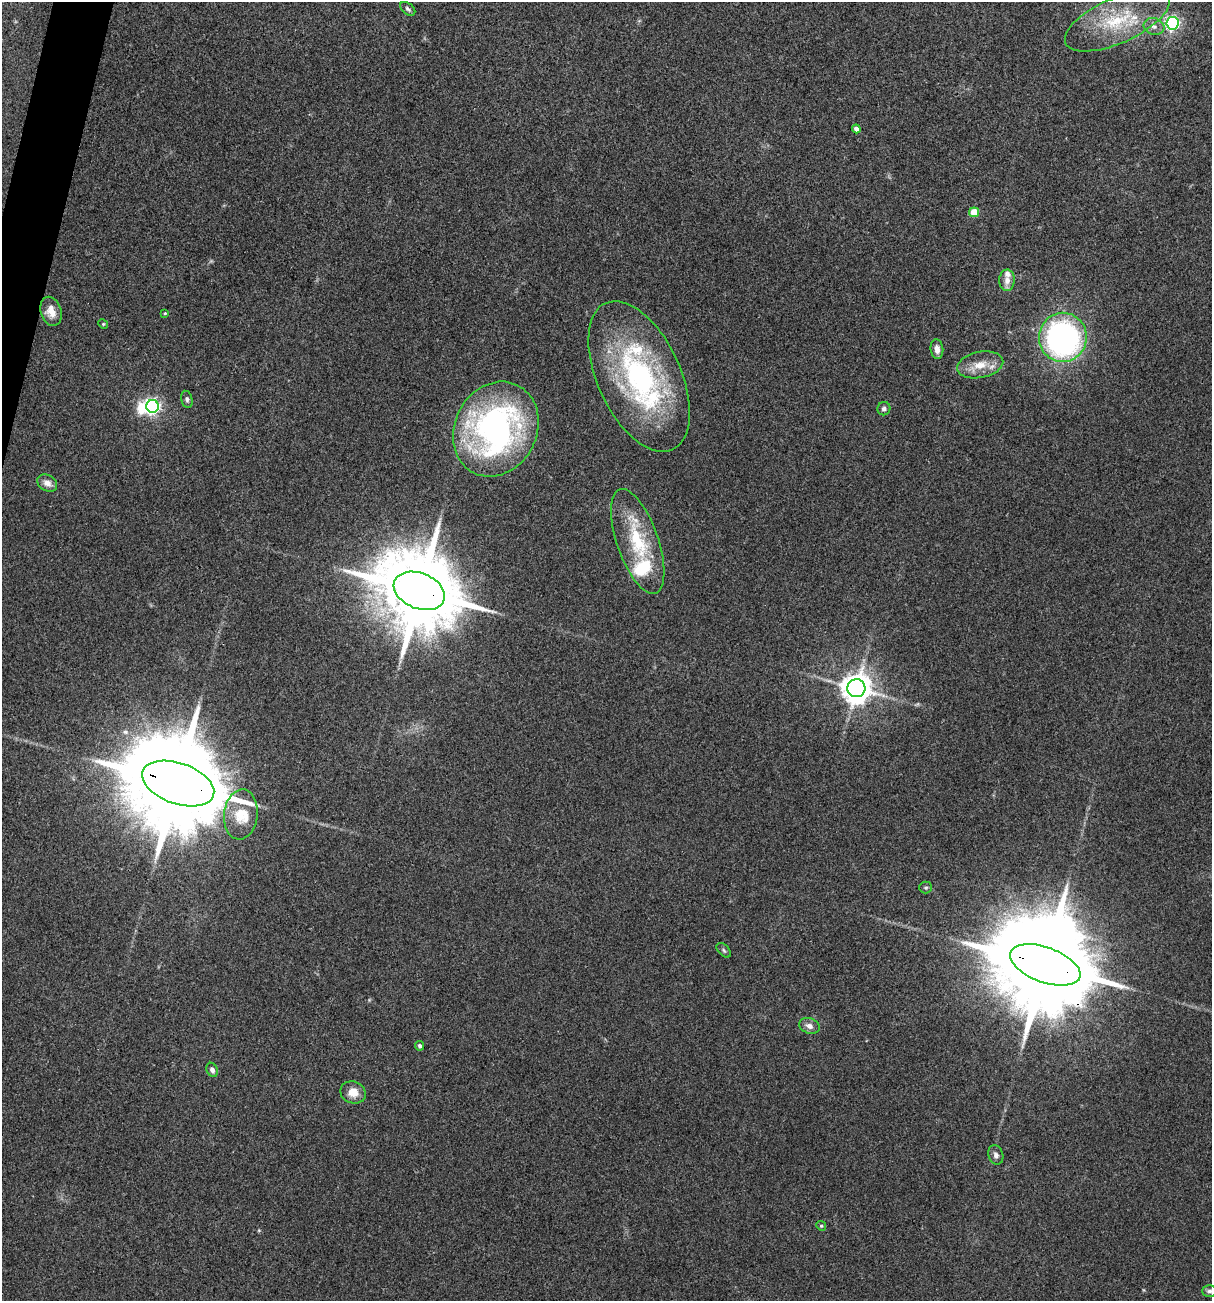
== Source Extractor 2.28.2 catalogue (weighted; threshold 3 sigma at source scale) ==
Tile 11 of 4 x 4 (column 3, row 3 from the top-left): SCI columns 2544-3753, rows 1301-2599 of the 5213 x 5200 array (HDU 1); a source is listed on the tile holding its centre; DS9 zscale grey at full resolution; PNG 1214 x 1303 px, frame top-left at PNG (2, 2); each listed source drawn as its Kron ellipse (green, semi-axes under 4 px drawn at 4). Shown black and unused: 1% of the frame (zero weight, under 3 of 4 exposures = <1% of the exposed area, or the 3 px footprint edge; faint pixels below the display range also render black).
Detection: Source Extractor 2.28.2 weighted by HDU 2 'WHT'; one run over the whole footprint, this tile lists its part. Background 0.196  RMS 0.0078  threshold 0.0351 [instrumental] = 3 sigma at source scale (4.5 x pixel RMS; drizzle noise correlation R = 1.50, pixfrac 1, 0.05/0.05 arcsec/px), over >= 5 px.
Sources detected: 42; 2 inside a brighter object's white glare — neither listed nor drawn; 6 inside a brighter listed object's ellipse — not listed separately; the other 34 listed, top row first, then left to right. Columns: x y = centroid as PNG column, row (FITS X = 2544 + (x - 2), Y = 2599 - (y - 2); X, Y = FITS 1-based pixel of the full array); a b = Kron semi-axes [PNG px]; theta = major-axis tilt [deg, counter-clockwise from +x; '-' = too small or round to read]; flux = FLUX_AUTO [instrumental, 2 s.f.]
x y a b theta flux
408 9 9 5 -40 1.9
1117 20 56 22 24 54
1173 23 6 6 - 160
1154 26 10 8 -17 4.4
856 129 4 4 - 3.5
974 212 5 5 - 22
1007 280 11 7 89 5.9
51 311 15 10 -73 8.5
165 313 3 3 - 0.8
103 324 5 4 - 0.97
1063 337 24 24 - 230
937 349 10 6 -83 5
980 365 23 13 11 14
639 376 81 41 -65 170
187 399 8 5 -77 1.9
153 406 6 6 - 230
884 409 7 6 - 2.2
496 429 49 41 63 240
47 483 10 8 -31 5.2
638 541 55 20 -71 53
419 591 27 17 -22 12000
856 688 9 9 - 1200
178 783 37 20 -19 21000
241 814 25 17 83 18
926 888 6 6 - 1.5
724 950 9 5 -46 1.7
1045 965 37 17 -20 21000
809 1026 10 7 -21 4.4
420 1046 5 4 - 2.1
212 1070 7 5 -67 3.1
353 1092 13 11 -21 10
996 1155 10 7 -71 3
821 1226 5 4 - 0.99
1209 1291 7 6 - 2.1
Overlapping masked pixels (flux is a lower limit): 3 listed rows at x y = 419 591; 178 783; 1045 965